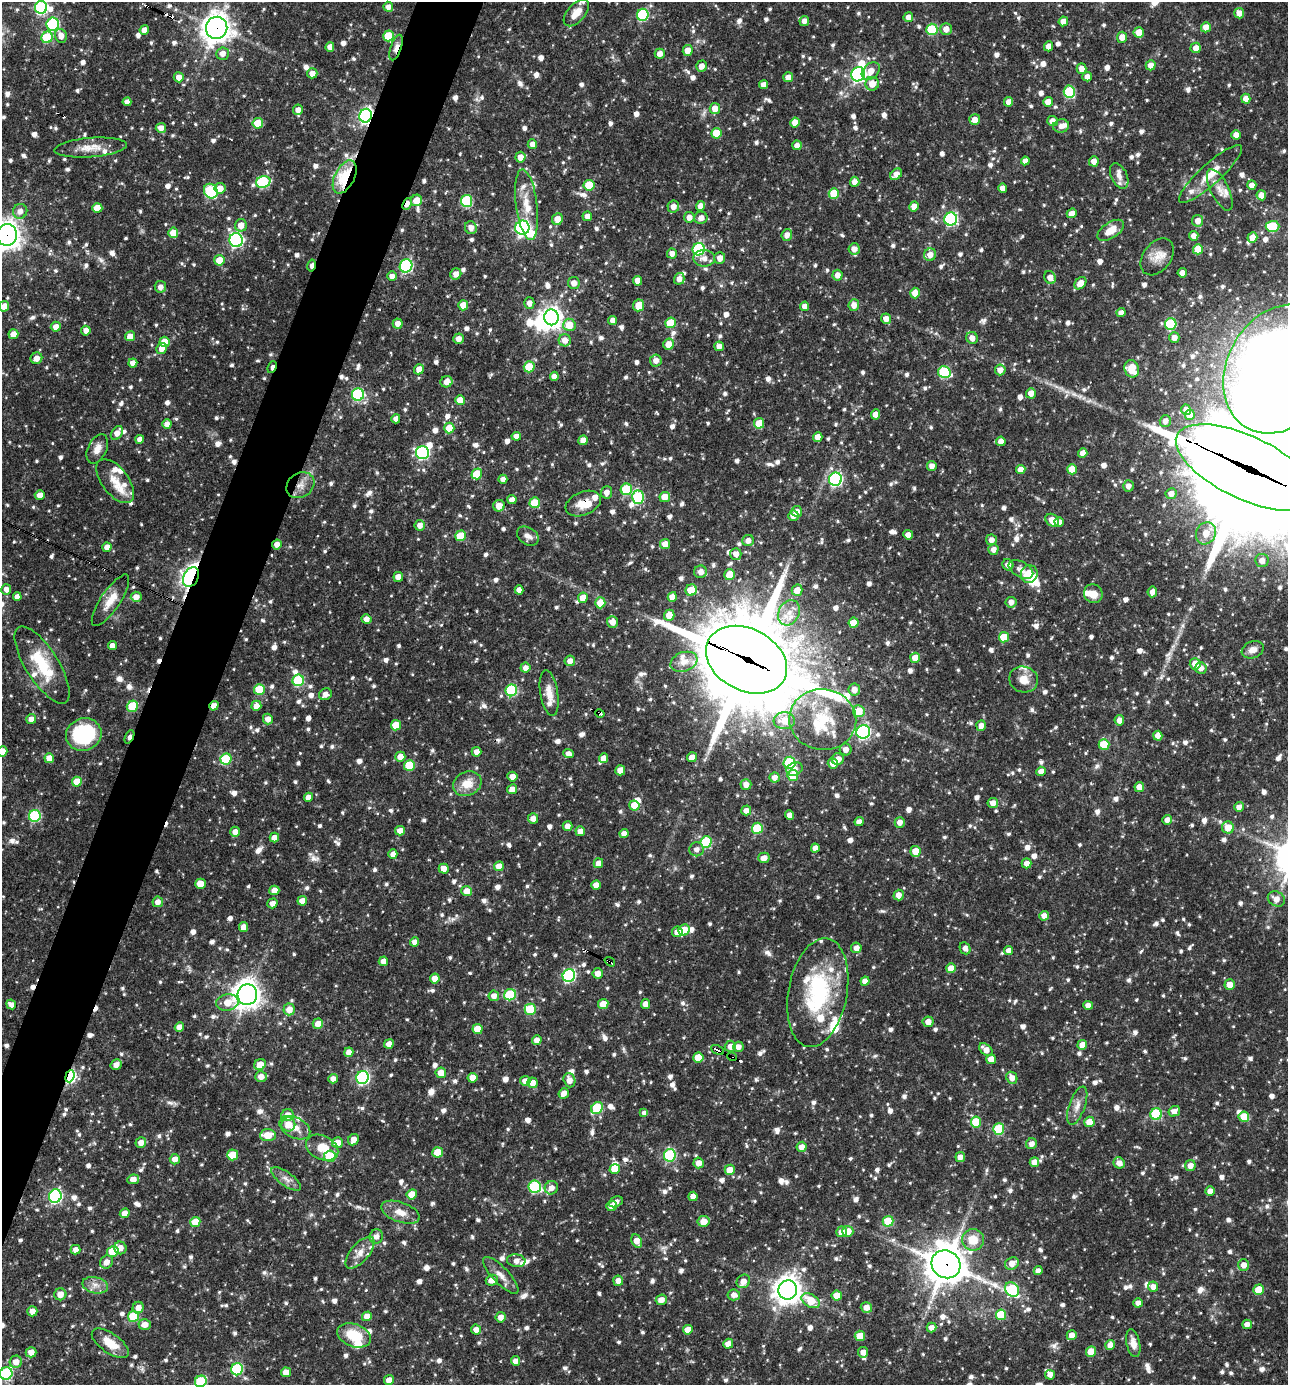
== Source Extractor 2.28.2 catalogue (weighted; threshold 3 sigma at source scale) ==
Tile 7 of 4 x 4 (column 3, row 2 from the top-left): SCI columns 2842-4127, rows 2768-4150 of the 5550 x 5536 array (HDU 1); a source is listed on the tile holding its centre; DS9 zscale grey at full resolution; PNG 1290 x 1387 px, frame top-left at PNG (2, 2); each listed source drawn as its Kron ellipse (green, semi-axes under 4 px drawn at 4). Shown black and unused: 4% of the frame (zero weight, under 3 of 4 exposures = <1% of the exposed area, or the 3 px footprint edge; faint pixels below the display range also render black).
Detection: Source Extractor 2.28.2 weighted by HDU 2 'WHT'; one run over the whole footprint, this tile lists its part. Background 0.0649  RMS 0.0036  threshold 0.016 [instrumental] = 3 sigma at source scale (4.5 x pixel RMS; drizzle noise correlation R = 1.50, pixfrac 1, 0.05/0.05 arcsec/px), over >= 5 px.
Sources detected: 1385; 8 inside a brighter object's white glare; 7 cosmic-ray / hot-pixel residue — neither listed nor drawn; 41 inside a brighter listed object's ellipse — not listed separately; of the other 1329, all 500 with FLUX_AUTO >= 2.09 (the completeness limit of this list) listed and drawn (829 fainter detections not listed), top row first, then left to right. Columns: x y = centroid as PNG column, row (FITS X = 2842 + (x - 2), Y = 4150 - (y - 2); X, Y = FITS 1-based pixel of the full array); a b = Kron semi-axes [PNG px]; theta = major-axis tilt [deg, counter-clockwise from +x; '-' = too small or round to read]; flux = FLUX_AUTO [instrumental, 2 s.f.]
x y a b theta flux
41 7 6 6 - 45
388 7 5 5 - 2.5
576 13 16 9 49 4.4
1239 13 5 5 - 2.9
643 15 6 5 - 34
908 17 5 5 - 2.7
804 21 5 5 - 2.4
1063 21 5 4 - 2.7
53 24 6 6 - 38
1206 27 5 5 - 3.2
217 28 11 10 - 410
932 29 5 5 - 21
946 29 6 5 - 3
144 30 5 4 - 3.1
1139 32 5 5 - 4.4
61 36 7 6 - 3
388 36 5 5 - 11
47 37 6 5 - 18
1122 37 5 5 - 2.7
1049 46 5 4 - 3.1
330 47 5 4 - 2.5
396 48 13 5 70 2.4
1196 48 5 5 - 3.1
688 50 5 5 - 3.5
222 54 6 6 - 2.8
660 54 5 5 - 2.6
1151 65 5 5 - 2.9
702 66 5 5 - 2.6
1082 69 5 5 - 2.8
871 71 10 7 41 3.9
312 73 5 5 - 2.9
858 74 7 7 - 69
179 77 5 5 - 2.9
788 77 5 5 - 2.9
1087 77 5 4 - 2.3
872 84 7 6 - 4.4
764 85 4 4 - 2.6
1069 92 6 5 - 25
1246 99 5 4 - 3.1
127 102 4 4 - 2.2
1008 102 5 4 - 2.7
1048 102 5 5 - 3.5
715 109 5 5 - 4.4
298 110 5 5 - 2.6
366 116 7 6 - 100
975 120 5 5 - 2.8
1052 121 5 5 - 3.2
795 122 5 4 - 4.4
258 123 5 5 - 11
1061 126 8 7 - 2.2
161 128 5 5 - 2.7
716 133 5 5 - 9.2
1236 135 5 4 - 2.5
532 144 5 4 - 2.4
797 145 5 4 - 2.3
91 148 36 9 4 5.9
520 157 5 5 - 2.9
1025 161 4 4 - 2.2
1094 161 5 5 - 2.5
896 174 6 5 - 2.9
1210 174 41 10 42 7.8
1119 176 13 8 -65 2.3
345 177 18 10 63 23
263 182 7 6 - 33
855 182 5 5 - 2.4
589 185 5 5 - 11
1252 185 5 4 - 2.7
220 188 5 5 - 3.6
1003 188 4 4 - 2.9
1220 190 22 9 -64 3.5
211 191 7 6 - 32
834 194 5 5 - 9.7
1261 195 5 5 - 3.3
416 200 6 5 - 4.7
466 201 6 5 - 28
407 204 6 3 65 3.3
527 205 35 10 -82 8
673 206 6 6 - 2.5
700 206 5 4 - 2.7
914 206 5 5 - 2.7
97 208 5 5 - 6.5
20 211 7 7 - 2.4
1072 213 5 4 - 2.7
587 216 5 4 - 2.7
689 217 5 5 - 2.6
701 218 6 6 - 2.4
557 219 6 5 - 3.7
951 219 6 6 - 49
1198 221 6 5 - 3
241 225 6 6 - 3.5
1272 226 7 5 1 18
471 228 6 6 - 2.6
522 228 7 7 - 99
1111 230 15 8 33 5.2
173 233 5 5 - 4.6
7 235 11 10 - 350
787 235 6 5 - 2.4
1194 236 5 4 - 2.4
1252 237 5 5 - 3.3
236 240 7 6 - 67
699 249 6 6 - 38
854 249 5 5 - 2.7
1198 249 5 5 - 7.4
672 253 5 5 - 2.4
930 255 6 6 - 3.3
1157 257 20 14 54 5
704 258 11 8 -1 2.7
720 258 6 5 - 2.8
219 260 5 5 - 6.2
312 266 6 3 76 2.3
406 266 7 6 - 45
1182 273 4 4 - 2.6
456 274 6 5 - 2.7
837 275 5 5 - 2.5
392 276 5 4 - 2.4
1050 278 6 5 - 2.7
679 279 6 5 - 2.5
638 281 5 4 - 3.1
574 283 6 6 - 2.7
1080 283 7 5 47 3.6
160 287 5 5 - 2.1
915 293 5 5 - 5
529 303 5 5 - 2.3
463 305 5 5 - 4.2
639 305 6 5 - 6.2
854 305 6 5 - 3
4 306 5 5 - 3.1
805 306 4 4 - 2.6
1121 313 4 4 - 2.3
551 317 8 7 - 230
886 319 5 5 - 2.8
613 320 4 4 - 2.3
670 323 5 5 - 9.8
398 324 5 5 - 2.5
1171 324 6 5 - 24
569 325 6 6 - 6.1
56 327 5 5 - 2.6
86 331 5 4 - 2.6
13 334 5 5 - 4.5
130 336 5 5 - 3.8
1174 337 5 5 - 2.8
972 338 6 5 - 2.7
459 339 5 5 - 2.3
565 340 6 6 - 3
165 342 5 5 - 6.5
668 344 5 5 - 3.6
719 346 5 5 - 2.6
162 348 5 5 - 2.7
36 358 6 5 - 2.9
656 360 6 6 - 2.9
133 363 4 4 - 2.7
272 367 6 3 68 2.3
529 367 5 5 - 13
419 369 5 5 - 2.7
1132 369 9 7 -74 10
1281 369 68 53 58 650
1000 370 5 5 - 2.8
944 372 6 6 - 24
554 376 4 4 - 2.4
447 382 6 5 - 2.7
1031 393 5 5 - 3.2
358 394 6 6 - 40
460 400 5 5 - 5.7
1186 410 5 4 - 3.1
875 414 5 4 - 2.7
1190 415 5 4 - 2.5
396 419 4 4 - 2.2
1165 421 6 5 - 2.6
759 423 5 5 - 6.1
167 424 5 4 - 2.6
449 428 5 5 - 6.6
117 433 7 5 56 2.9
516 436 4 4 - 2.1
818 437 5 4 - 3.3
140 439 4 4 - 2.3
583 440 5 4 - 3.5
1001 441 5 4 - 2.9
97 449 15 9 65 3.3
423 453 6 6 - 50
1083 453 5 4 - 2.8
932 466 5 4 - 2.5
1246 467 76 31 -25 15000
1072 469 5 5 - 6.8
1021 470 4 4 - 3.5
477 474 5 5 - 8.5
503 479 4 4 - 2.1
835 479 6 6 - 61
115 481 25 13 -53 5.9
300 485 15 12 36 3.9
1128 486 5 5 - 2.2
626 489 6 5 - 21
606 492 6 5 - 2.5
1171 494 5 5 - 2.8
40 495 5 5 - 3
638 497 6 6 - 28
665 497 5 5 - 5
512 500 4 4 - 2.8
535 503 5 5 - 9.6
583 504 18 11 22 5.8
499 506 6 5 - 4.3
797 511 5 5 - 2.8
793 516 5 5 - 2.9
1052 520 7 5 -38 4.2
1059 522 5 4 - 3.4
420 525 5 5 - 2.5
1206 533 11 9 62 4.4
908 535 5 4 - 2.4
461 536 5 5 - 13
528 536 12 8 -33 2.4
748 540 6 5 - 2.3
991 540 5 5 - 2.5
277 544 5 4 - 2.5
665 544 5 5 - 3.8
107 547 4 4 - 2.5
993 549 5 5 - 2.5
736 554 6 5 - 2.5
1262 561 6 6 - 2.9
1008 565 6 5 - 2.4
1021 569 13 7 -29 2.4
701 572 6 6 - 2.6
1029 574 9 8 - 12
730 575 5 5 - 7.5
191 577 10 7 62 120
398 577 5 4 - 2.7
6 589 5 5 - 2.3
519 590 4 4 - 2.3
691 590 6 5 - 8.8
797 590 5 5 - 3.8
1152 592 5 4 - 2.4
1093 594 9 9 - 3.7
17 597 4 4 - 2.4
136 597 5 5 - 2.6
672 597 5 4 - 3.9
583 598 5 5 - 3.8
110 600 30 9 56 6
1011 602 5 5 - 2.4
600 603 5 5 - 6.1
789 613 13 10 64 4.6
669 615 5 5 - 4.9
366 619 5 5 - 2.5
612 622 6 5 - 2.7
854 623 5 5 - 5.8
1004 637 5 5 - 7.2
112 646 4 4 - 2.8
1253 650 11 8 21 2.6
915 658 5 5 - 4.9
746 660 43 31 -28 5800
570 661 5 5 - 2.5
684 662 14 9 19 3.6
1195 664 6 5 - 4
42 665 44 16 -58 17
525 668 5 5 - 2.5
1201 668 6 5 - 2.7
1024 679 14 13 - 4.5
298 680 6 5 - 24
259 689 5 5 - 12
511 690 6 5 - 35
854 690 6 6 - 2.8
549 693 23 9 -81 4.3
325 694 6 5 - 2.1
132 706 5 5 - 14
214 706 5 4 - 3.2
256 706 5 5 - 3.2
859 711 6 6 - 7.9
600 713 5 3 - 2.9
31 719 5 5 - 2.5
268 719 5 5 - 2.8
823 719 33 30 -7 21
1119 720 5 5 - 2.8
784 721 10 8 -2 5.6
396 725 5 5 - 7.5
981 725 5 4 - 2.4
863 732 7 6 - 74
84 735 18 16 19 32
1158 736 5 4 - 2.7
129 737 7 3 65 2.2
1104 745 5 5 - 12
846 749 6 6 - 2.3
2 751 5 5 - 4.9
476 752 5 5 - 2.3
568 754 5 4 - 2.1
400 757 5 5 - 3.6
692 757 5 5 - 2.6
49 758 5 5 - 4.3
603 758 5 4 - 2.8
226 759 5 5 - 18
838 759 6 5 - 3.1
789 763 6 6 - 28
833 763 5 5 - 3.3
409 765 5 5 - 14
795 769 8 6 28 2.3
620 770 5 5 - 4
1041 771 5 4 - 2.8
793 776 5 5 - 9.9
512 777 5 5 - 2.8
775 777 5 5 - 2.6
77 782 5 5 - 7.6
467 784 15 12 27 6
746 784 5 5 - 2.6
1139 787 5 4 - 3.4
512 789 5 4 - 2.8
308 797 4 4 - 2.7
993 803 5 5 - 2.5
634 805 5 5 - 5.7
1239 807 5 4 - 2.1
746 810 5 5 - 2.3
790 815 4 4 - 2.6
35 816 6 6 - 37
533 818 5 5 - 2.5
1167 820 5 4 - 2.1
859 822 4 4 - 2.4
900 822 5 5 - 2.4
568 826 5 5 - 2.3
1228 827 6 6 - 5
757 828 5 5 - 18
400 831 5 4 - 3.2
580 831 5 5 - 2.5
235 832 5 5 - 2.5
624 834 4 4 - 2.3
274 837 5 5 - 2.6
706 842 6 5 - 22
815 848 4 4 - 2.4
697 849 7 7 - 2.3
915 851 5 5 - 5.7
393 854 5 4 - 2.4
764 858 5 5 - 3.1
598 863 5 4 - 2.6
1026 863 5 5 - 2.6
499 866 5 5 - 4.3
444 869 5 5 - 2.8
200 884 5 5 - 5
596 885 4 4 - 2.8
274 890 5 5 - 3.1
467 891 5 5 - 4.5
899 895 5 5 - 2.7
1276 899 9 7 -32 3
302 901 5 4 - 3.3
158 902 5 5 - 2.3
272 903 5 4 - 2.4
1044 916 5 4 - 2.5
244 927 5 4 - 3.1
684 930 6 5 - 8.4
677 932 5 5 - 3.1
415 942 4 4 - 2.4
856 948 5 5 - 2.4
965 948 6 5 - 2.1
1009 950 4 4 - 2.5
383 961 5 4 - 3
610 962 6 3 -35 2.9
951 968 5 5 - 4.1
598 973 5 5 - 2.5
569 975 6 6 - 49
435 978 5 5 - 3.5
865 981 4 4 - 2.8
1230 984 5 5 - 3.9
818 993 55 29 79 40
247 995 10 9 - 340
510 995 6 5 - 21
494 996 5 5 - 2.5
227 1003 11 8 9 4.9
11 1004 5 4 - 2.5
603 1004 5 5 - 5.7
646 1004 5 4 - 3.2
1088 1005 5 4 - 2.5
289 1009 6 5 - 3.5
530 1009 6 5 - 16
928 1022 5 5 - 2.6
318 1024 5 5 - 3.1
179 1027 5 4 - 2.8
477 1029 5 5 - 6.9
537 1040 5 4 - 2.5
389 1044 5 4 - 2.9
1082 1045 5 5 - 4
730 1046 6 5 - 2.9
738 1047 5 5 - 2.6
986 1049 8 5 -41 3.2
717 1050 7 3 -26 47
349 1052 5 4 - 2.8
698 1057 5 5 - 6.8
732 1057 5 3 - 19
991 1059 5 4 - 3.7
260 1064 6 5 - 4.1
116 1065 6 5 - 2.4
441 1073 5 5 - 4.4
70 1076 6 4 69 51
261 1076 5 5 - 2.6
363 1077 6 6 - 59
473 1078 5 5 - 4.8
1012 1078 6 5 - 2.9
333 1079 5 4 - 2.4
569 1080 7 5 -72 3.1
525 1081 5 5 - 2.9
532 1083 5 5 - 3.1
564 1093 5 5 - 2.4
1077 1106 20 8 70 3.3
597 1108 6 5 - 19
1174 1111 6 5 - 2.7
644 1113 4 4 - 2.1
1156 1114 6 5 - 26
287 1115 6 6 - 3.7
1244 1117 5 5 - 7.3
976 1122 5 5 - 10
1089 1122 5 5 - 4.1
288 1124 7 7 - 4.4
295 1128 16 10 -27 4.3
999 1129 5 5 - 23
268 1135 8 6 4 6.4
354 1140 6 5 - 2.7
141 1142 5 5 - 2.7
337 1143 5 5 - 4.8
1032 1144 5 5 - 2.2
801 1147 5 5 - 2.8
322 1148 17 12 -27 7.5
438 1152 5 5 - 7.9
233 1155 5 5 - 8.9
670 1155 6 6 - 36
330 1156 6 5 - 9.7
960 1157 5 5 - 2.4
175 1159 5 5 - 2.7
1034 1162 5 4 - 3.2
699 1163 5 5 - 2.7
1119 1163 6 5 - 2.8
1190 1166 5 5 - 2.7
615 1169 5 4 - 5.5
730 1170 5 5 - 4.7
133 1179 6 5 - 3.1
286 1179 17 7 -35 2.5
535 1187 6 6 - 34
551 1188 7 6 - 2.9
1210 1191 4 4 - 2.9
412 1194 5 5 - 5.2
55 1196 7 6 - 67
693 1196 4 4 - 2.6
616 1202 7 5 24 2.2
611 1206 5 5 - 2.8
400 1212 20 10 -20 4.5
125 1213 5 4 - 2.6
704 1221 6 5 - 4.4
888 1221 5 5 - 13
195 1222 5 5 - 6.7
848 1231 5 5 - 5.2
841 1232 5 5 - 3.7
376 1236 7 6 - 2.2
973 1240 11 10 - 6.8
637 1241 7 5 -64 3.5
120 1248 6 6 - 2.8
75 1250 5 4 - 2.2
113 1252 5 5 - 10
360 1253 19 9 50 3.8
516 1261 9 6 -7 2.6
106 1262 7 6 - 2.9
1012 1263 7 6 - 3.4
946 1264 15 13 -34 1000
1244 1265 6 5 - 2.8
1038 1271 4 4 - 2.3
501 1275 24 8 -47 3.5
492 1280 6 5 - 3.1
618 1281 5 5 - 2.9
743 1281 7 6 - 3.2
95 1285 13 8 -13 2.7
1153 1287 5 5 - 2.5
788 1290 9 9 - 400
1012 1290 8 6 -48 25
1259 1290 5 5 - 8.7
60 1294 6 6 - 3.2
734 1295 6 5 - 2.3
837 1295 5 5 - 5.6
661 1300 5 5 - 2.9
811 1301 10 6 -30 9.3
1138 1303 5 4 - 2.5
866 1307 6 5 - 2.9
138 1308 6 5 - 2.6
32 1311 5 5 - 2.6
1001 1315 5 5 - 13
134 1316 5 5 - 14
367 1316 5 5 - 3.2
501 1317 5 5 - 2.5
1247 1324 5 5 - 2.3
145 1325 6 5 - 2.9
931 1327 5 4 - 2.3
476 1330 5 5 - 2.6
688 1330 5 5 - 5.4
354 1335 17 11 -20 11
1072 1335 5 5 - 2.9
860 1336 5 5 - 6.4
110 1343 21 10 -35 6.5
1133 1343 14 6 -78 3.1
728 1344 5 4 - 2.8
1110 1345 5 5 - 2.9
31 1352 5 5 - 2.8
863 1352 5 5 - 2.5
1091 1352 5 5 - 6.7
516 1361 5 4 - 2.6
16 1362 6 6 - 3.1
237 1369 6 6 - 35
286 1372 5 5 - 3.6
6 1373 6 6 - 38
1050 1375 5 5 - 2.4
389 1380 5 4 - 2.7
201 1381 6 5 - 19
Overlapping masked pixels (flux is a lower limit): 24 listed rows (the first 20) at x y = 217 28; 396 48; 872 84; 366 116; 345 177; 407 204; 7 235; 312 266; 272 367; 1246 467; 300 485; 583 504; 277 544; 191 577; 746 660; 132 706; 214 706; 600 713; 129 737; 610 962
Isophote crosses this tile's border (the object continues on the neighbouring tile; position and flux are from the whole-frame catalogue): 9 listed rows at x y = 41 7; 7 235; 4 306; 1281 369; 1246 467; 42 665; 2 751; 6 1373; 201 1381